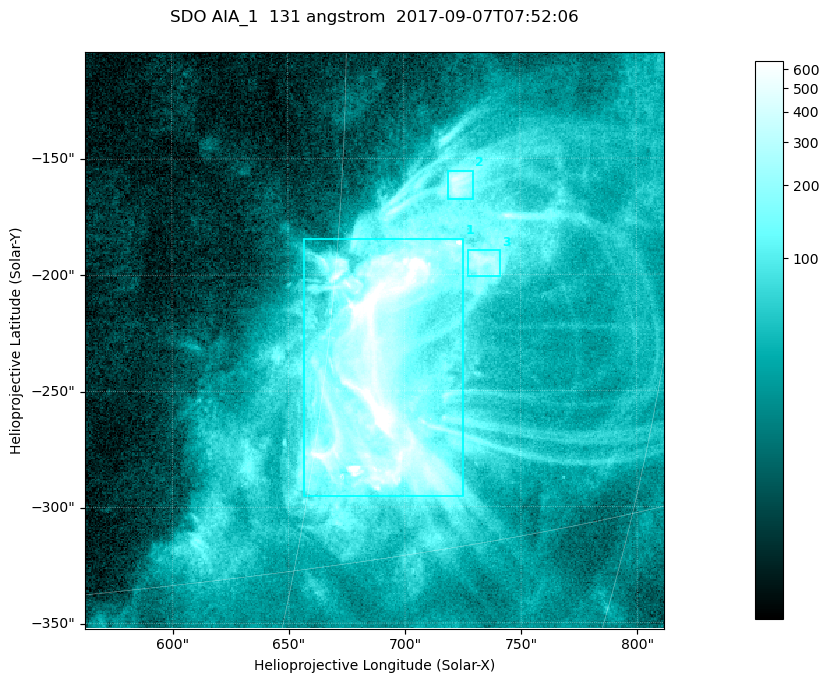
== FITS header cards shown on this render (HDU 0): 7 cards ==
TELESCOP= 'SDO     '           /
INSTRUME= 'AIA_1   '           /
WAVELNTH=                  131 /
WAVEUNIT= 'angstrom'           /
DATE-OBS= '2017-09-07T07:52:06.622' /
CTYPE1  = 'HPLN-TAN'           /
CTYPE2  = 'HPLT-TAN'           /

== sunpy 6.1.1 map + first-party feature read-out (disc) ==
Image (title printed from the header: SDO AIA_1  131 angstrom  2017-09-07T07:52:06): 415 x 413 px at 0.601 arcsec/px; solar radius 952 arcsec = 1585 px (partial field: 2.2% of the solar disc is inside the frame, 100% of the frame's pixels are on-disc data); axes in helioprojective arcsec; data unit not stated in the header (colour bar unlabelled)
Pointing: header CRPIX1/2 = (2042.07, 2046.02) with CRVAL1/2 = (0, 0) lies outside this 415 x 413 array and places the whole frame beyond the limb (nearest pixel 1.45 R_sun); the SolarSoft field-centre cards XCEN/YCEN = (687.3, -228.3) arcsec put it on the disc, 1993 arcsec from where CRPIX/CRVAL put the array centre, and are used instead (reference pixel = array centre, CRVAL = XCEN/YCEN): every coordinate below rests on XCEN/YCEN
Orientation: roll -0.139 deg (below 1 deg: not rotated)
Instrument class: DISC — disc imager (sunpy class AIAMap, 131 A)
Bright regions (active regions / flare kernels): reference = the on-disc median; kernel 3 px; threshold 5 sigma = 192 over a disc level ~34.9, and >= 1.15x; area >= 171 px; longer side >= 5 px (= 3 arcsec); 3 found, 3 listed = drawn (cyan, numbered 1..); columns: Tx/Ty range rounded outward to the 2 arcsec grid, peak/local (2 s.f.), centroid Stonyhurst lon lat
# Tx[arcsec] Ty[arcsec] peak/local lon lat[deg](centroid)
1 656..726 -296..-184 41 +47 -10
2 718..730 -168..-154 14 +50 -5
3 726..742 -202..-188 11 +51 -7